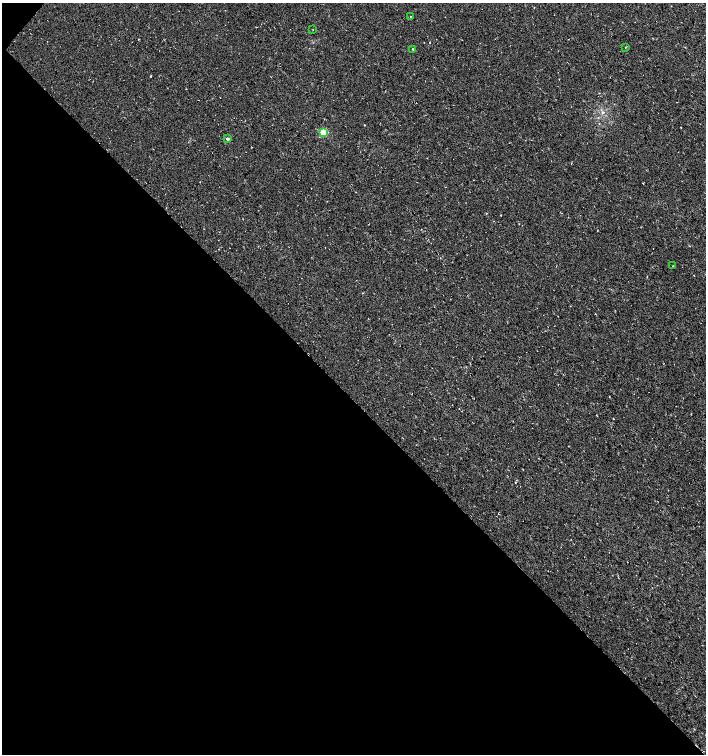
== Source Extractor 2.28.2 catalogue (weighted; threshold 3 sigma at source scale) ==
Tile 9 of 4 x 4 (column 1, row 3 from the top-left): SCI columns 235-1642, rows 1505-3008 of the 6032 x 6030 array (HDU 1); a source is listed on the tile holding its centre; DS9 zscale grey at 2 x 2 block average (1 PNG px = mean of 2 x 2 image px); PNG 708 x 756 px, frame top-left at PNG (2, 3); each listed source drawn as its Kron ellipse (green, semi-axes under 4 px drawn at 4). Shown black and unused: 47% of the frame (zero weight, under 3 of 4 exposures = <1% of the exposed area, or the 3 px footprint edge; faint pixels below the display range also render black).
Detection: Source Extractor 2.28.2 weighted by HDU 2 'WHT'; one run over the whole footprint, this tile lists its part. Background 0.00754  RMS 0.0039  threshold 0.0178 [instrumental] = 3 sigma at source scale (4.5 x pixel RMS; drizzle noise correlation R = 1.50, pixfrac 1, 0.0396/0.0396 arcsec/px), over >= 5 px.
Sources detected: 7; all 7 listed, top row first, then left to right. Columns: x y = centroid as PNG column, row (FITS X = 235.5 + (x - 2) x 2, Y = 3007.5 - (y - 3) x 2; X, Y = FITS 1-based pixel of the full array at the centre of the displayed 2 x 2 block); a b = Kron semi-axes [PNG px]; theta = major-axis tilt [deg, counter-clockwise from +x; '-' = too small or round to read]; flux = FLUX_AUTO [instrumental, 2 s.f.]
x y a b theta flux
410 17 2 2 - 0.43
313 29 2 2 - 0.32
625 47 3 2 - 0.56
413 49 3 2 - 0.96
323 132 3 3 - 49
228 139 2 2 - 3.3
673 266 2 2 - 0.41